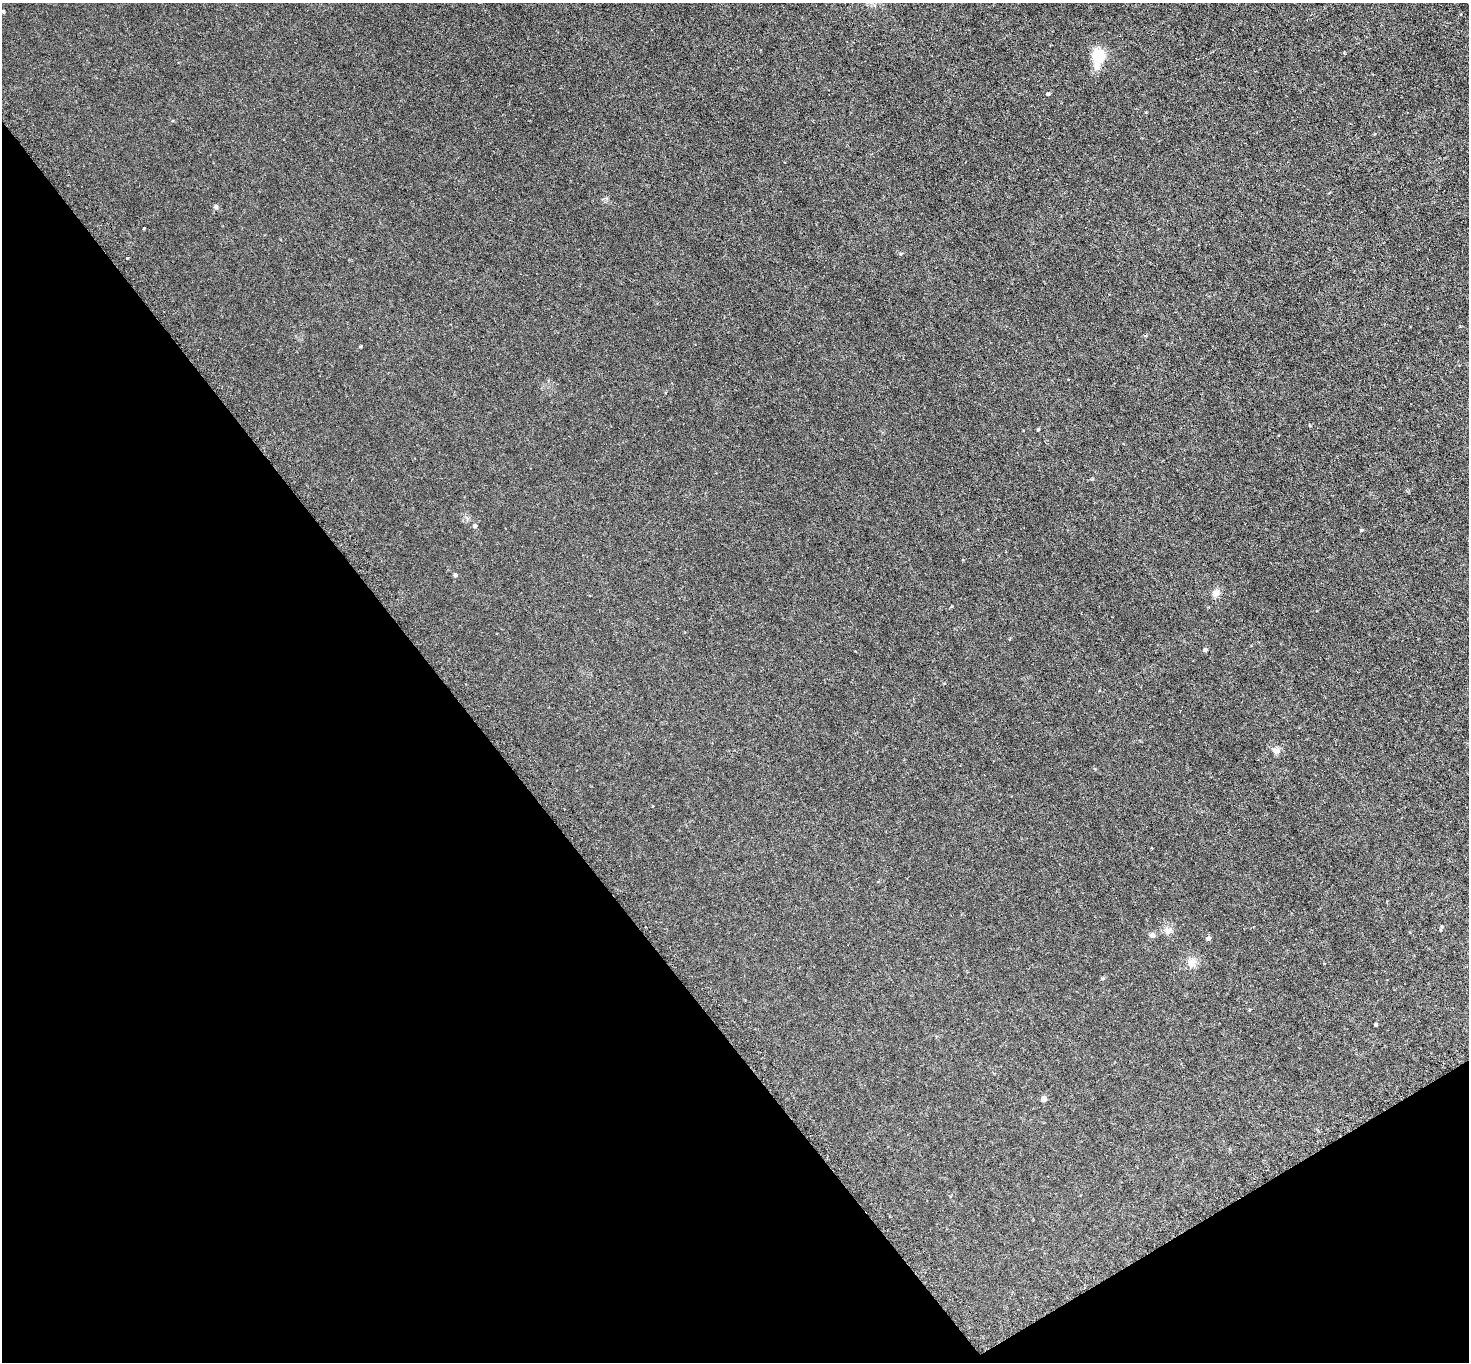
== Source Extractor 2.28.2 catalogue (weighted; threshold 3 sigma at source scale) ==
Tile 14 of 4 x 4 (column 2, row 4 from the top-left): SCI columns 1509-2975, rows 323-1682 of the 5951 x 5944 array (HDU 1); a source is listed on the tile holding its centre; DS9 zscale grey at full resolution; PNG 1471 x 1364 px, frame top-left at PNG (2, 3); no overlay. Shown black and unused: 34% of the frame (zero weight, under 3 of 6 exposures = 3% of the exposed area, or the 3 px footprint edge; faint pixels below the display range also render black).
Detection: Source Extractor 2.28.2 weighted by HDU 2 'WHT'; one run over the whole footprint, this tile lists its part. Background 0.0103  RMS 0.0032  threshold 0.0132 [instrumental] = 3 sigma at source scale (4.09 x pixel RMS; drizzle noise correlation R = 1.36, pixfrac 0.8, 0.05/0.05 arcsec/px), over >= 5 px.
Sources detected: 23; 1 cosmic-ray / hot-pixel residue — not listed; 1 inside a brighter listed object's ellipse — not listed separately; the other 21 listed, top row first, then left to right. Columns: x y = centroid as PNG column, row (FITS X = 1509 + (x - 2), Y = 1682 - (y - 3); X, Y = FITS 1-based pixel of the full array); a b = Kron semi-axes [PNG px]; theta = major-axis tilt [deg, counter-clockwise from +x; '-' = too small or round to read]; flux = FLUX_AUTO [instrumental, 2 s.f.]
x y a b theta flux
3 12 3 3 - 0.43
1098 55 21 18 -77 6.1
1048 94 4 3 - 0.63
216 207 7 6 - 0.61
1310 426 5 3 - 0.23
1038 429 4 4 - 0.26
475 526 5 4 - 0.79
1361 530 5 4 - 0.36
455 575 5 4 - 0.64
1216 593 10 9 - 1.7
1205 650 4 4 - 0.82
1276 750 11 8 -6 1.5
1442 926 7 5 89 0.5
1167 930 12 10 -10 1.8
1152 935 8 8 - 0.9
1208 938 5 5 - 0.86
1192 963 11 10 - 2.8
1103 979 6 4 2 0.37
1249 1010 4 3 - 0.27
1376 1025 3 3 - 0.48
1044 1099 4 4 - 2.4
Unlisted compact peaks at least as high as the median listed source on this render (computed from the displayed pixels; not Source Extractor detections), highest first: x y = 127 258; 144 228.